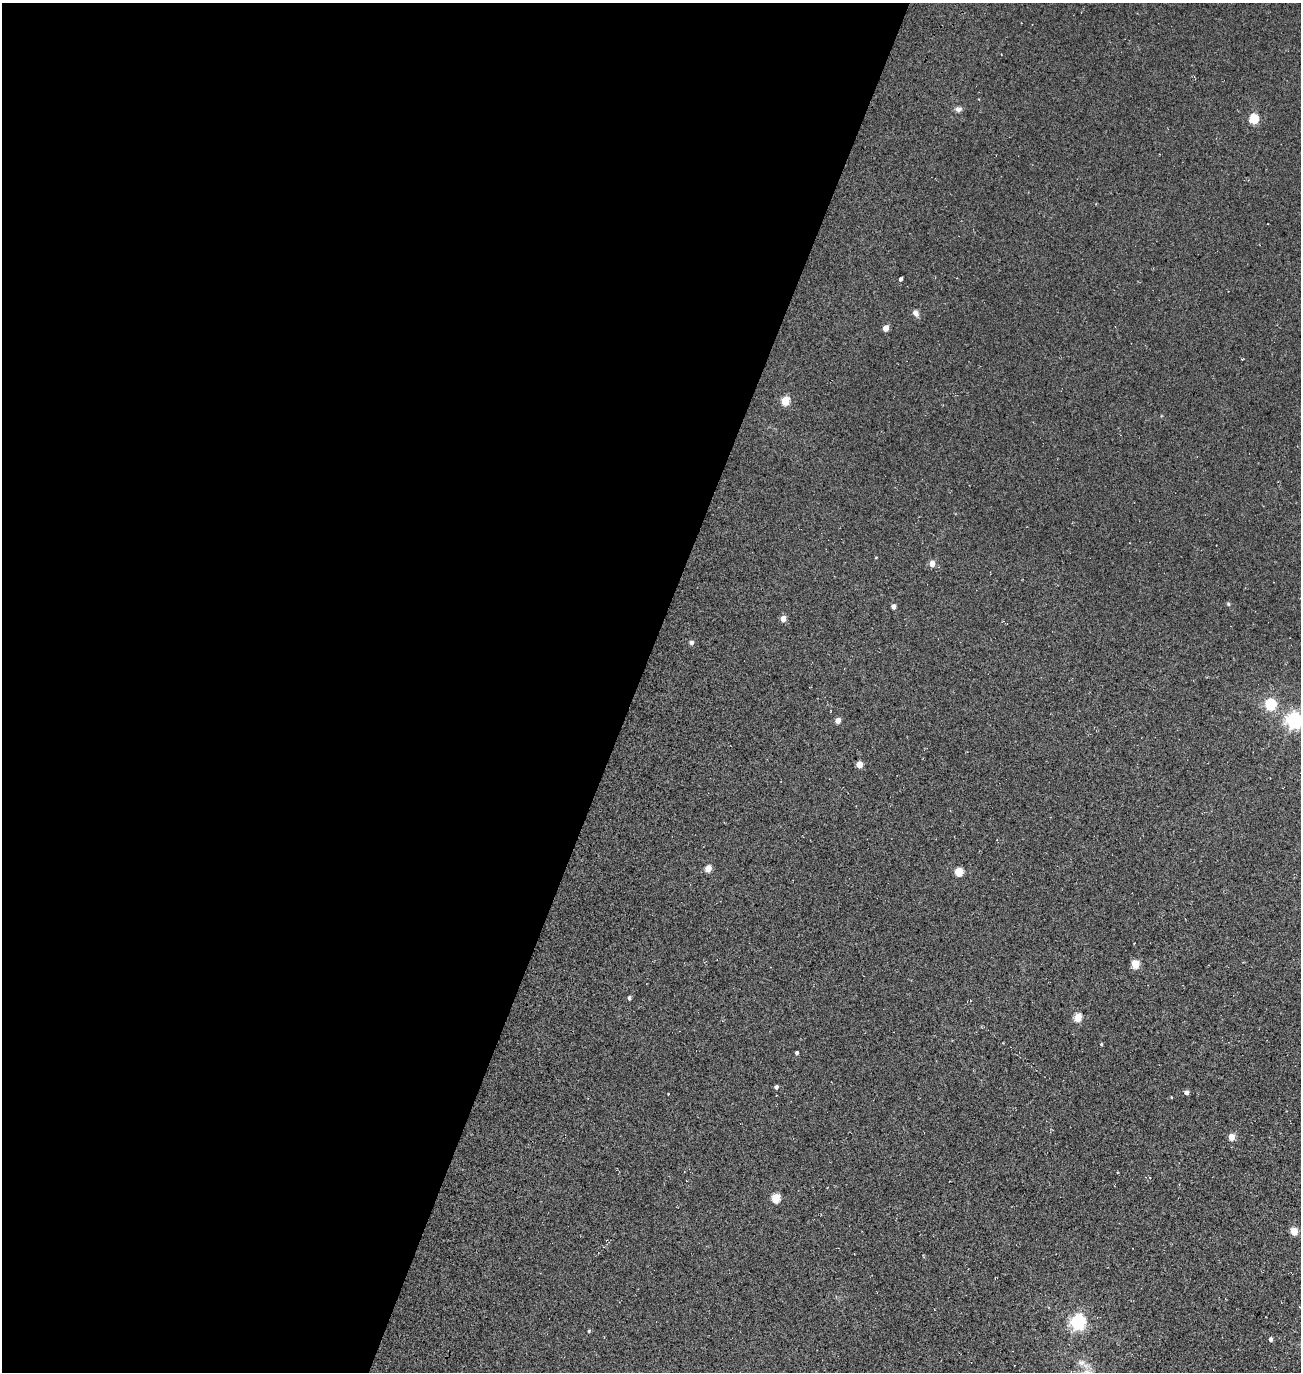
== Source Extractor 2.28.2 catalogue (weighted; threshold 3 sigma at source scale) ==
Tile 5 of 4 x 4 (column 1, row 2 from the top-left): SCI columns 484-1782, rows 2987-4356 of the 5922 x 5903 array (HDU 1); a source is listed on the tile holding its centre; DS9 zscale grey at full resolution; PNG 1303 x 1374 px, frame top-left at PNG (2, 3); no overlay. Shown black and unused: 49% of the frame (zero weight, under 3 of 5 exposures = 11% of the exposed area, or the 3 px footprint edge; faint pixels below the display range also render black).
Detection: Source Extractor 2.28.2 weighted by HDU 2 'WHT'; one run over the whole footprint, this tile lists its part. Background 0.0815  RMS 0.026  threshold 0.118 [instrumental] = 3 sigma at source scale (4.5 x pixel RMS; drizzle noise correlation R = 1.50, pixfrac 1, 0.05/0.05 arcsec/px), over >= 5 px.
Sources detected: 33; all 33 listed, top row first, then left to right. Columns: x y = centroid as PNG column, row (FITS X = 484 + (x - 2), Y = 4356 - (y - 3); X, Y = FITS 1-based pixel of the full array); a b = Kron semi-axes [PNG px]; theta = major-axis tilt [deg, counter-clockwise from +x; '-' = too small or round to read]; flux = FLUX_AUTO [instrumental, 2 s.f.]
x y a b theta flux
958 109 9 6 8 8.1
1253 118 5 5 - 130
901 279 4 3 - 5.5
915 313 7 6 - 11
886 328 5 4 - 29
785 401 5 4 - 89
876 558 4 3 - 1.6
932 564 5 5 - 20
1228 604 5 4 - 3.1
893 606 4 4 - 12
783 619 5 4 - 23
691 643 4 4 - 8.3
1270 704 5 5 - 200
838 720 4 4 - 18
1294 720 6 6 - 800
859 764 5 4 - 41
708 869 5 4 - 41
958 872 5 5 - 87
1135 964 5 5 - 71
629 998 4 4 - 5.5
1077 1017 5 4 - 77
1101 1044 3 3 - 2.2
797 1052 4 3 - 4.1
776 1087 4 4 - 5.8
1186 1092 4 4 - 10
1171 1097 4 2 - 1.8
1231 1137 5 4 - 36
775 1198 5 5 - 100
1294 1231 5 4 - 62
1078 1322 6 6 - 640
589 1331 4 3 - 2.5
1270 1339 4 4 - 6.8
1081 1362 9 8 - 11
Isophote crosses this tile's border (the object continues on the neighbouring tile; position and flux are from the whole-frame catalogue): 1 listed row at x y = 1294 720